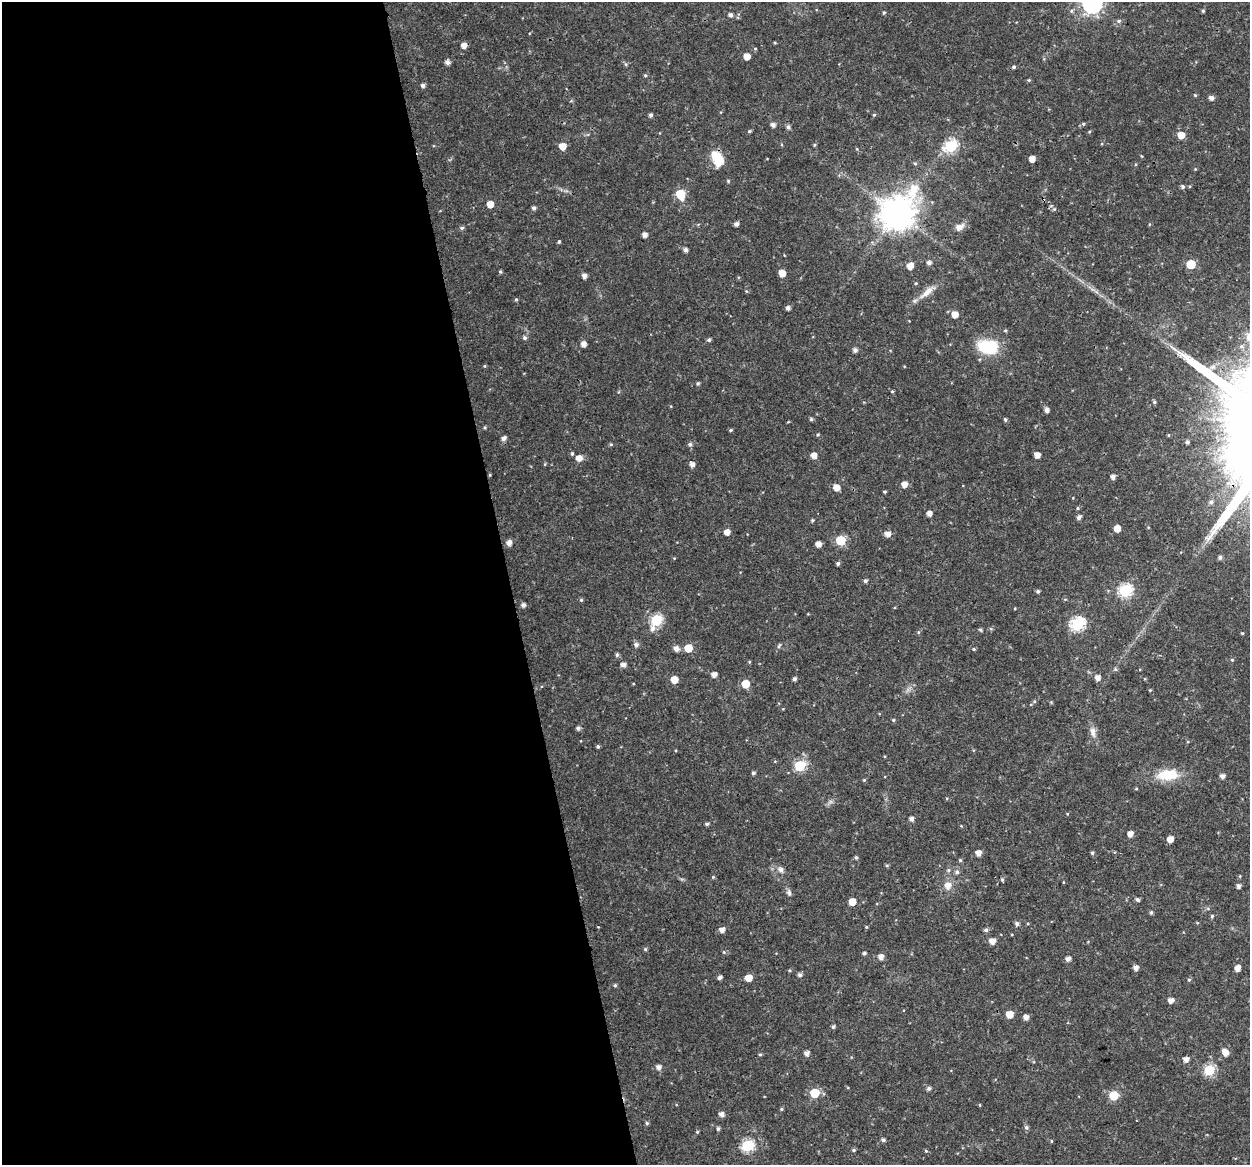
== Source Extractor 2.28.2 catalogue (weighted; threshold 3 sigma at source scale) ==
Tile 9 of 4 x 4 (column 1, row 3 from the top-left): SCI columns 1-1248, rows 1202-2364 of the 4992 x 4776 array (HDU 1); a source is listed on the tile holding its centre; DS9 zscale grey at full resolution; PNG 1252 x 1167 px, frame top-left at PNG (2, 2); no overlay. Shown black and unused: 41% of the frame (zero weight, under 3 of 4 exposures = <1% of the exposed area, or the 3 px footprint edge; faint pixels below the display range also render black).
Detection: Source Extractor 2.28.2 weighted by HDU 2 'WHT'; one run over the whole footprint, this tile lists its part. Background 0.0239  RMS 0.0019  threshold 0.00876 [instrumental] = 3 sigma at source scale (4.5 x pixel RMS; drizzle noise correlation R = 1.50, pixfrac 1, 0.0396/0.0396 arcsec/px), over >= 5 px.
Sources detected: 199; all 199 listed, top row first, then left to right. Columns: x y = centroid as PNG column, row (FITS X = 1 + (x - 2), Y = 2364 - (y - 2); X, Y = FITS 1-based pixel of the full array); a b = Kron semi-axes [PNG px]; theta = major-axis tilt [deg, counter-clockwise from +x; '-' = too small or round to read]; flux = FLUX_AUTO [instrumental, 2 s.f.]
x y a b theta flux
1092 3 9 8 - 91
1203 11 4 4 - 0.29
884 13 5 4 - 0.26
730 15 5 4 - 0.68
1119 21 6 5 - 0.4
775 43 4 3 - 0.19
464 45 5 5 - 1.3
747 56 5 5 - 2
447 62 5 5 - 0.76
626 64 6 4 -88 0.27
1014 67 4 4 - 0.33
645 75 5 4 - 0.25
1029 80 4 4 - 0.22
423 85 4 4 - 0.62
1195 95 4 4 - 0.18
1211 98 5 5 - 0.76
650 115 4 4 - 0.5
874 115 5 4 - 0.25
1083 124 5 4 - 0.24
773 125 5 4 - 0.8
788 127 5 5 - 0.57
749 131 5 4 - 0.25
1181 135 5 5 - 2.3
814 145 4 4 - 0.24
563 146 5 5 - 2.4
951 146 7 6 - 21
857 149 5 3 - 0.18
717 158 18 11 -66 4.5
1032 159 5 5 - 1.6
915 163 6 4 -2 0.25
728 181 5 4 - 0.22
1183 187 5 5 - 0.44
680 194 7 6 - 6.6
490 204 5 5 - 2.2
534 208 4 4 - 0.53
1054 209 5 5 - 0.29
897 213 12 10 46 390
736 224 4 4 - 0.69
959 227 12 8 26 1.4
462 228 6 4 2 0.37
645 235 4 4 - 1.1
559 241 4 3 - 0.27
685 250 4 4 - 0.68
929 262 5 5 - 0.72
1191 264 6 5 - 6.8
910 266 6 5 - 1.8
500 272 4 3 - 0.27
782 273 5 5 - 2.3
584 276 5 5 - 0.84
916 283 4 3 - 0.17
1092 289 7 4 -18 0.46
927 292 29 7 39 2.2
516 299 4 4 - 0.24
788 308 4 4 - 0.7
955 314 5 5 - 2
525 338 5 5 - 0.47
709 340 4 4 - 0.41
583 344 5 5 - 1.2
1241 346 7 7 - 0.75
988 347 16 11 -11 12
855 350 5 5 - 0.73
484 366 5 3 - 0.19
698 383 4 4 - 0.32
892 391 5 3 - 0.19
1047 410 4 4 - 0.89
811 419 4 4 - 0.35
1005 419 5 4 - 0.3
788 422 5 3 - 0.15
485 428 4 4 - 0.24
730 430 5 3 - 0.25
818 435 4 3 - 0.23
503 438 5 5 - 0.76
1187 442 4 4 - 0.42
611 444 5 4 - 0.24
690 444 6 5 - 0.44
572 454 5 4 - 0.31
814 455 5 5 - 1.5
1037 455 5 4 - 1.3
579 458 6 6 - 1.5
545 464 5 3 - 0.17
692 464 6 5 - 0.85
1113 477 4 4 - 0.86
904 484 5 5 - 1.5
836 487 5 5 - 2
884 492 3 3 - 0.28
1211 502 7 6 - 0.57
1077 508 5 4 - 0.25
929 513 4 4 - 1.2
1079 517 5 4 - 0.63
812 520 4 3 - 0.25
1117 528 5 5 - 2.4
727 532 5 4 - 1.5
888 534 6 5 - 1.3
840 540 6 5 - 10
509 543 5 5 - 1.2
818 544 4 4 - 1.3
1220 557 5 5 - 0.54
838 563 4 4 - 0.41
865 581 4 4 - 0.48
1038 591 4 4 - 0.41
1125 591 6 6 - 26
581 600 4 4 - 0.28
523 605 4 4 - 0.75
656 620 6 6 - 17
1077 624 7 6 - 26
652 629 8 6 80 0.91
980 630 5 4 - 0.24
918 632 5 4 - 0.25
1242 633 3 3 - 0.19
636 645 6 5 - 0.68
779 646 9 3 56 0.32
688 648 5 5 - 4.3
676 649 6 6 - 1
974 649 4 4 - 0.23
617 655 5 4 - 0.44
1232 660 4 4 - 0.21
623 665 5 5 - 0.89
1115 669 5 5 - 0.32
714 675 4 4 - 1.1
1098 677 6 5 - 1
674 679 5 5 - 2.8
794 679 4 4 - 0.55
745 684 5 5 - 4.9
1150 690 4 3 - 0.16
893 720 4 4 - 0.24
578 728 5 4 - 0.54
1093 732 16 8 -81 1.3
598 746 4 3 - 0.33
799 765 6 6 - 15
753 773 4 4 - 0.4
1168 775 27 13 5 5.7
1222 776 4 4 - 0.85
864 780 4 4 - 0.23
1136 789 4 3 - 0.19
1067 814 4 3 - 0.15
912 819 5 4 - 0.76
707 824 4 4 - 0.38
1130 834 5 4 - 1.4
1170 839 5 5 - 1.5
978 853 5 5 - 1.5
1092 853 5 4 - 0.31
856 858 5 4 - 0.34
960 860 5 4 - 0.29
887 865 5 4 - 0.25
781 870 8 7 - 0.82
948 870 5 5 - 0.33
957 872 6 5 - 0.54
713 877 4 4 - 0.21
1002 880 5 4 - 0.28
948 886 8 7 - 1.6
1238 886 5 4 - 0.62
789 892 9 6 -82 0.57
1137 899 5 4 - 0.45
852 902 5 5 - 3
1151 912 5 4 - 0.31
1212 916 5 5 - 0.29
1017 924 5 5 - 0.54
866 927 4 4 - 0.19
722 930 5 5 - 1.1
986 930 5 5 - 0.45
992 941 5 5 - 1.6
645 949 5 5 - 0.28
724 952 5 5 - 0.24
864 953 4 3 - 0.43
881 957 5 5 - 1.2
1068 959 5 5 - 0.83
1136 968 5 5 - 1
1237 968 5 4 - 1.4
789 970 4 4 - 0.22
800 975 5 5 - 0.58
720 977 4 4 - 0.59
748 978 5 5 - 2.5
1189 980 5 4 - 0.27
615 985 5 4 - 0.3
1171 1000 5 4 - 1.3
1009 1014 5 5 - 2.7
1026 1017 5 4 - 1.1
833 1027 4 4 - 0.41
1225 1052 8 5 -55 1.7
807 1053 5 4 - 1
760 1054 4 4 - 0.25
1186 1059 5 5 - 1.2
659 1067 6 6 - 0.9
1209 1070 6 5 - 13
929 1088 6 5 - 0.56
814 1093 6 5 - 7.9
1114 1095 6 5 - 8.1
980 1105 4 3 - 0.16
781 1109 5 4 - 0.25
721 1114 5 5 - 0.95
647 1123 5 5 - 0.32
1026 1127 6 5 - 0.45
718 1129 5 5 - 0.41
697 1132 4 3 - 0.23
883 1140 5 4 - 0.48
1051 1141 4 3 - 0.18
747 1146 6 6 - 20
854 1150 5 4 - 0.33
926 1151 5 3 - 0.22
Overlapping masked pixels (flux is a lower limit): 1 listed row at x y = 897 213
Isophote crosses this tile's border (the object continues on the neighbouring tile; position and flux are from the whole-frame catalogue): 1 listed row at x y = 1092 3